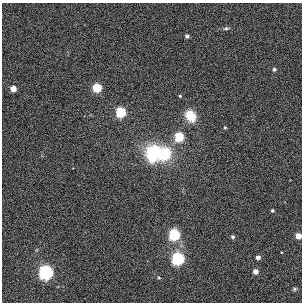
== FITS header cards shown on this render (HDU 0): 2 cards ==
NAXIS1  =                  300
NAXIS2  =                  300

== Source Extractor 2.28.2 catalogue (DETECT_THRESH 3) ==
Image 300 x 300 px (HDU 0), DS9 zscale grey, 1 PNG px = 1 image px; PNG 304 x 304 px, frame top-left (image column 1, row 300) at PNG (2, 3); no overlay
Background 7.57e-04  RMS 0.029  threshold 0.0867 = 3 sigma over >= 5 px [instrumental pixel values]
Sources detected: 23; all 23 listed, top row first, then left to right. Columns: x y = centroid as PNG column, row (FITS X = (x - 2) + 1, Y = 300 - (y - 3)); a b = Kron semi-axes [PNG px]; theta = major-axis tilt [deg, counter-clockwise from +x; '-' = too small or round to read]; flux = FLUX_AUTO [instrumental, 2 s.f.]
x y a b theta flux
226 28 8 4 6 3.6
187 36 3 3 - 4.6
274 69 4 4 - 4.3
13 88 4 4 - 24
97 88 5 5 - 98
180 96 4 4 - 2.2
121 112 5 5 - 160
190 116 13 10 -58 36
225 127 4 4 - 2
179 137 5 5 - 110
153 152 14 14 - 97
164 154 16 13 52 83
152 158 10 9 - 27
272 210 3 3 - 2.9
174 234 6 5 - 230
298 236 4 4 - 23
232 237 5 4 - 4.1
258 257 4 4 - 8.3
178 258 6 6 - 340
46 272 6 6 - 530
255 272 4 4 - 14
159 278 4 3 - 2
295 289 6 5 - 3.1
At the frame edge (FLAGS 8, measured only in part): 1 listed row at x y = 298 236